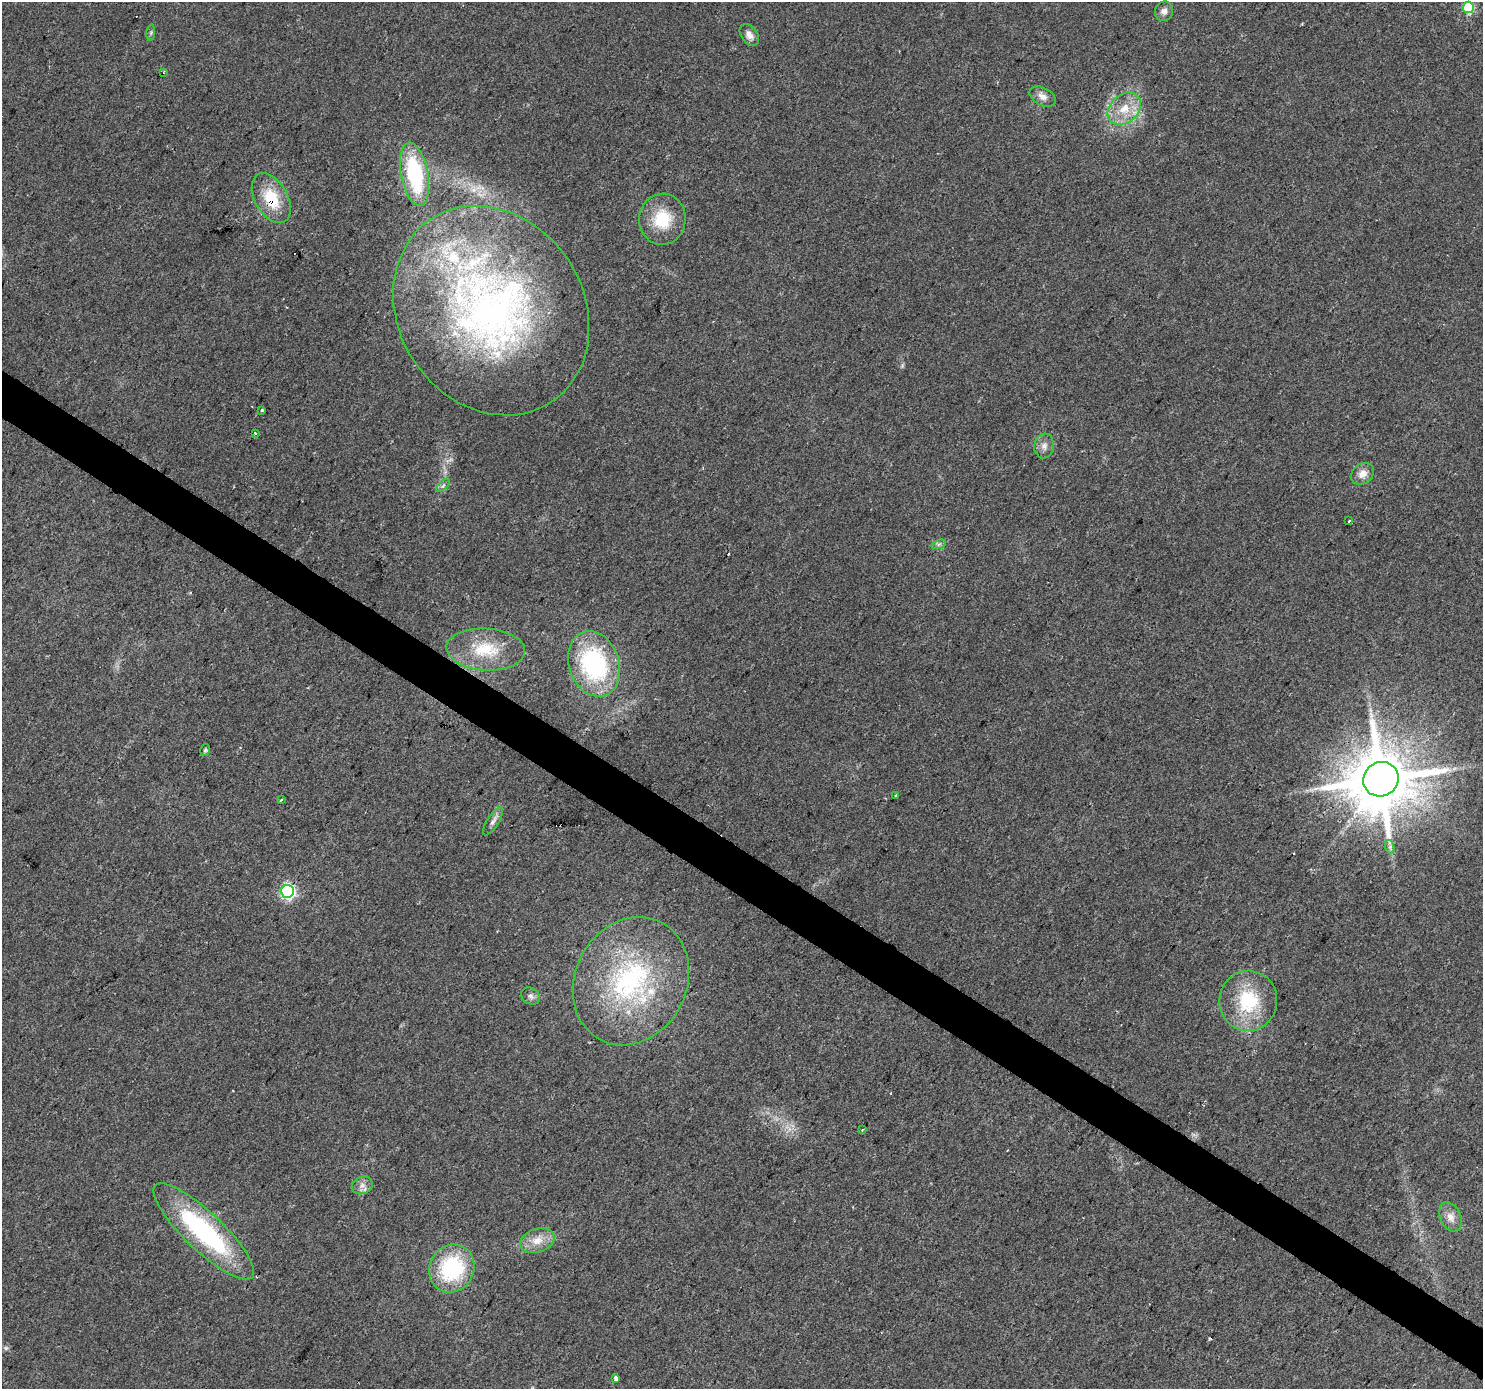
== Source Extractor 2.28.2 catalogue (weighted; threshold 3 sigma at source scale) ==
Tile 6 of 4 x 4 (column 2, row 2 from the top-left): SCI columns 1483-2963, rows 2960-4346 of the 5931 x 5985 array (HDU 1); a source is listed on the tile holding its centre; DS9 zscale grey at full resolution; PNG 1485 x 1391 px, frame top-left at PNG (2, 2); each listed source drawn as its Kron ellipse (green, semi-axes under 4 px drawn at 4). Shown black and unused: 3% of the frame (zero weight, under 2 of 3 exposures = <1% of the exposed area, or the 3 px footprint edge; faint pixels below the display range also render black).
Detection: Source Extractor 2.28.2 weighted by HDU 2 'WHT'; one run over the whole footprint, this tile lists its part. Background 0.0505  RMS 0.0082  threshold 0.0368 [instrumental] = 3 sigma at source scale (4.5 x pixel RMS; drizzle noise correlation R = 1.50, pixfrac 1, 0.0396/0.0396 arcsec/px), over >= 5 px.
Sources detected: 45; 1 too faint to see at this stretch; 5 cosmic-ray / hot-pixel residue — neither listed nor drawn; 2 inside a brighter listed object's ellipse — not listed separately; the other 37 listed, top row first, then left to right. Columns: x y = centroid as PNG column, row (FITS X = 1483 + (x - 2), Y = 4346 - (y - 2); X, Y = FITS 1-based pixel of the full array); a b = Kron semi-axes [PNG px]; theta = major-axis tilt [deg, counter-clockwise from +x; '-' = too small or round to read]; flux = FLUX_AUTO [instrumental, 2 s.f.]
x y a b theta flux
1468 7 6 5 - 65
1164 11 10 9 - 4.4
151 33 8 3 85 1.2
749 35 12 8 -54 5
163 72 4 2 - 0.9
1043 97 14 9 -28 5.8
1124 109 18 14 42 19
415 174 32 13 -79 79
271 198 27 16 -60 31
662 219 25 23 85 32
491 311 109 92 -56 440
262 410 3 3 - 5.4
255 433 4 3 - 3.1
1044 446 12 10 81 5.4
1363 474 12 10 36 7.3
443 485 8 3 45 1.5
1349 521 3 2 - 0.67
939 544 7 4 18 1.9
486 649 39 21 -3 37
594 664 33 25 -71 110
205 750 6 4 76 1.3
1381 779 18 17 - 7000
895 795 3 3 - 1.3
281 799 4 2 - 0.89
493 821 16 6 58 4.1
1390 847 7 4 -73 2.2
287 891 6 6 - 180
631 981 66 55 62 150
531 996 10 8 -34 3.3
1248 1001 30 29 - 52
862 1130 3 3 - 0.79
362 1185 10 8 20 4.9
1451 1217 15 10 -66 7.3
204 1231 67 19 -43 130
537 1241 18 11 19 12
452 1268 24 22 61 72
616 1379 4 3 - 7.7
Overlapping masked pixels (flux is a lower limit): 3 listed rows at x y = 271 198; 491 311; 1381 779